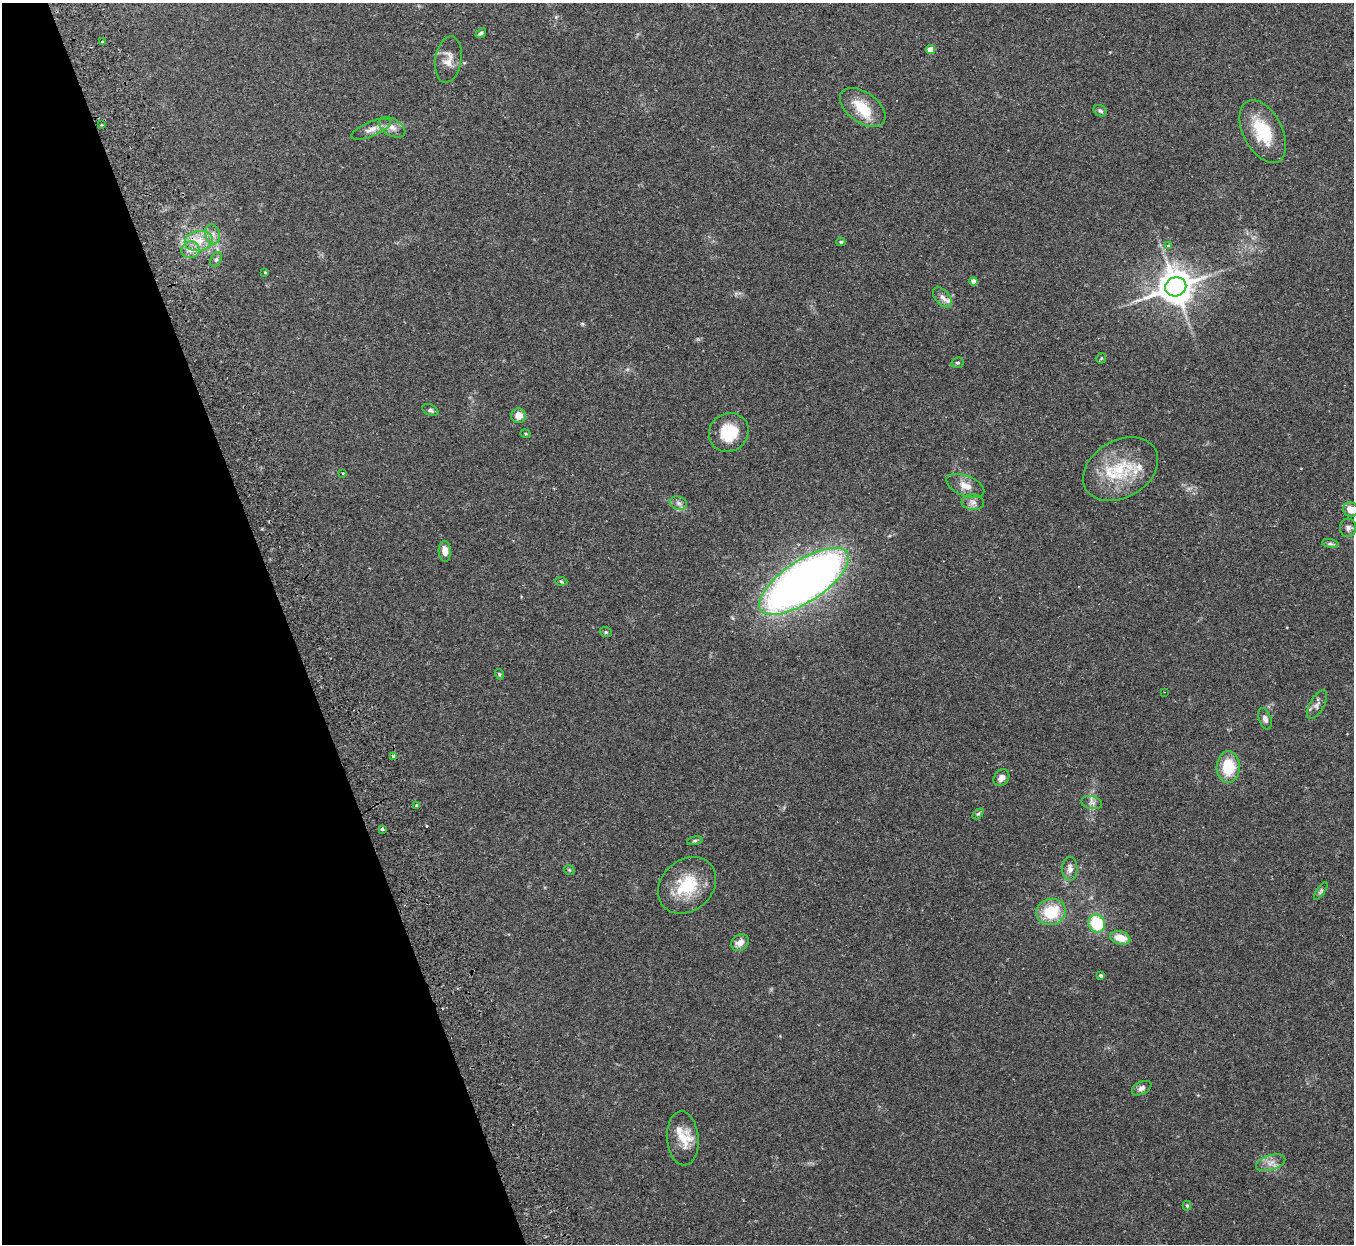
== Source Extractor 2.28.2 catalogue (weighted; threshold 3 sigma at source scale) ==
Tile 5 of 4 x 4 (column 1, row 2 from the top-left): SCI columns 58-1409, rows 2658-3899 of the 5522 x 5441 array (HDU 1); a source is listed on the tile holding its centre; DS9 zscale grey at full resolution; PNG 1356 x 1246 px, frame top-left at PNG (2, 3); each listed source drawn as its Kron ellipse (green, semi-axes under 4 px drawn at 4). Shown black and unused: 21% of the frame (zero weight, under 2 of 3 exposures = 3% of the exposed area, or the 3 px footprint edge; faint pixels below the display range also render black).
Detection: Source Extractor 2.28.2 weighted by HDU 2 'WHT'; one run over the whole footprint, this tile lists its part. Background 0.25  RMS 0.0083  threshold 0.0374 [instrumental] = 3 sigma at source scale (4.5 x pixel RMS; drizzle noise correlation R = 1.50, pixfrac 1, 0.05/0.05 arcsec/px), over >= 5 px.
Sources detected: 67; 1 inside a brighter object's white glare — neither listed nor drawn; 3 inside a brighter listed object's ellipse — not listed separately; the other 63 listed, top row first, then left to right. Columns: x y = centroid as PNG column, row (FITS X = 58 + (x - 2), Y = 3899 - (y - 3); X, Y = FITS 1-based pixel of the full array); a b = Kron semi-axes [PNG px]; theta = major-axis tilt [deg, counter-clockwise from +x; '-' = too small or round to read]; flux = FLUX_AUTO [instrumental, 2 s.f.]
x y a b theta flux
481 33 6 4 38 1.7
102 42 3 3 - 1.3
930 50 4 4 - 13
448 60 23 13 81 9.5
863 107 26 15 -36 23
1100 111 7 5 -28 1.8
101 125 2 2 - 0.76
392 127 15 8 -30 6
371 129 21 7 23 6.7
1263 131 34 19 -62 34
212 234 10 7 -76 4.4
199 241 14 10 7 12
841 242 4 4 - 1.3
1168 246 4 3 - 0.98
191 250 9 8 - 5.6
216 260 8 5 62 1.9
265 272 3 3 - 1.1
974 281 4 4 - 5.9
1176 287 11 9 20 1900
942 297 12 7 -48 4.3
1101 358 5 5 - 1.1
957 363 6 5 - 1.5
430 410 8 5 -26 1.9
519 416 7 7 - 7.6
729 432 20 19 - 26
525 434 5 4 - 1
1121 469 40 28 30 46
343 473 3 2 - 0.77
965 486 20 10 -21 8.4
973 502 11 8 -3 4.1
678 503 9 6 -16 3
1350 509 8 7 - 9.2
1348 528 9 8 - 3.1
1330 544 8 4 -8 1.7
445 551 10 6 -86 6.3
804 581 52 20 33 690
561 582 6 4 -4 1.1
606 632 6 5 - 1.2
499 674 5 3 - 0.96
1164 692 3 2 - 0.56
1317 704 16 7 60 4
1265 719 11 6 -70 3.2
393 757 3 3 - 2.4
1228 767 16 11 88 26
1001 778 9 7 54 4.3
1092 803 10 6 -12 3.3
417 805 4 3 - 2.6
978 814 6 4 44 1.2
383 829 3 3 - 2.6
695 841 8 4 9 1.4
1070 869 12 7 88 4.9
569 870 5 4 - 1.1
687 885 32 25 41 37
1321 891 10 4 55 1.6
1051 912 15 13 14 30
1097 923 9 8 - 37
1120 938 10 6 -14 11
740 943 9 7 34 6
1101 975 4 3 - 1.7
1142 1088 10 6 28 3.3
683 1138 27 16 -86 17
1271 1163 15 7 17 6.3
1187 1206 5 4 - 1.4
Isophote crosses this tile's border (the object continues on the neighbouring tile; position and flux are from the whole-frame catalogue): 1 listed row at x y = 1350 509